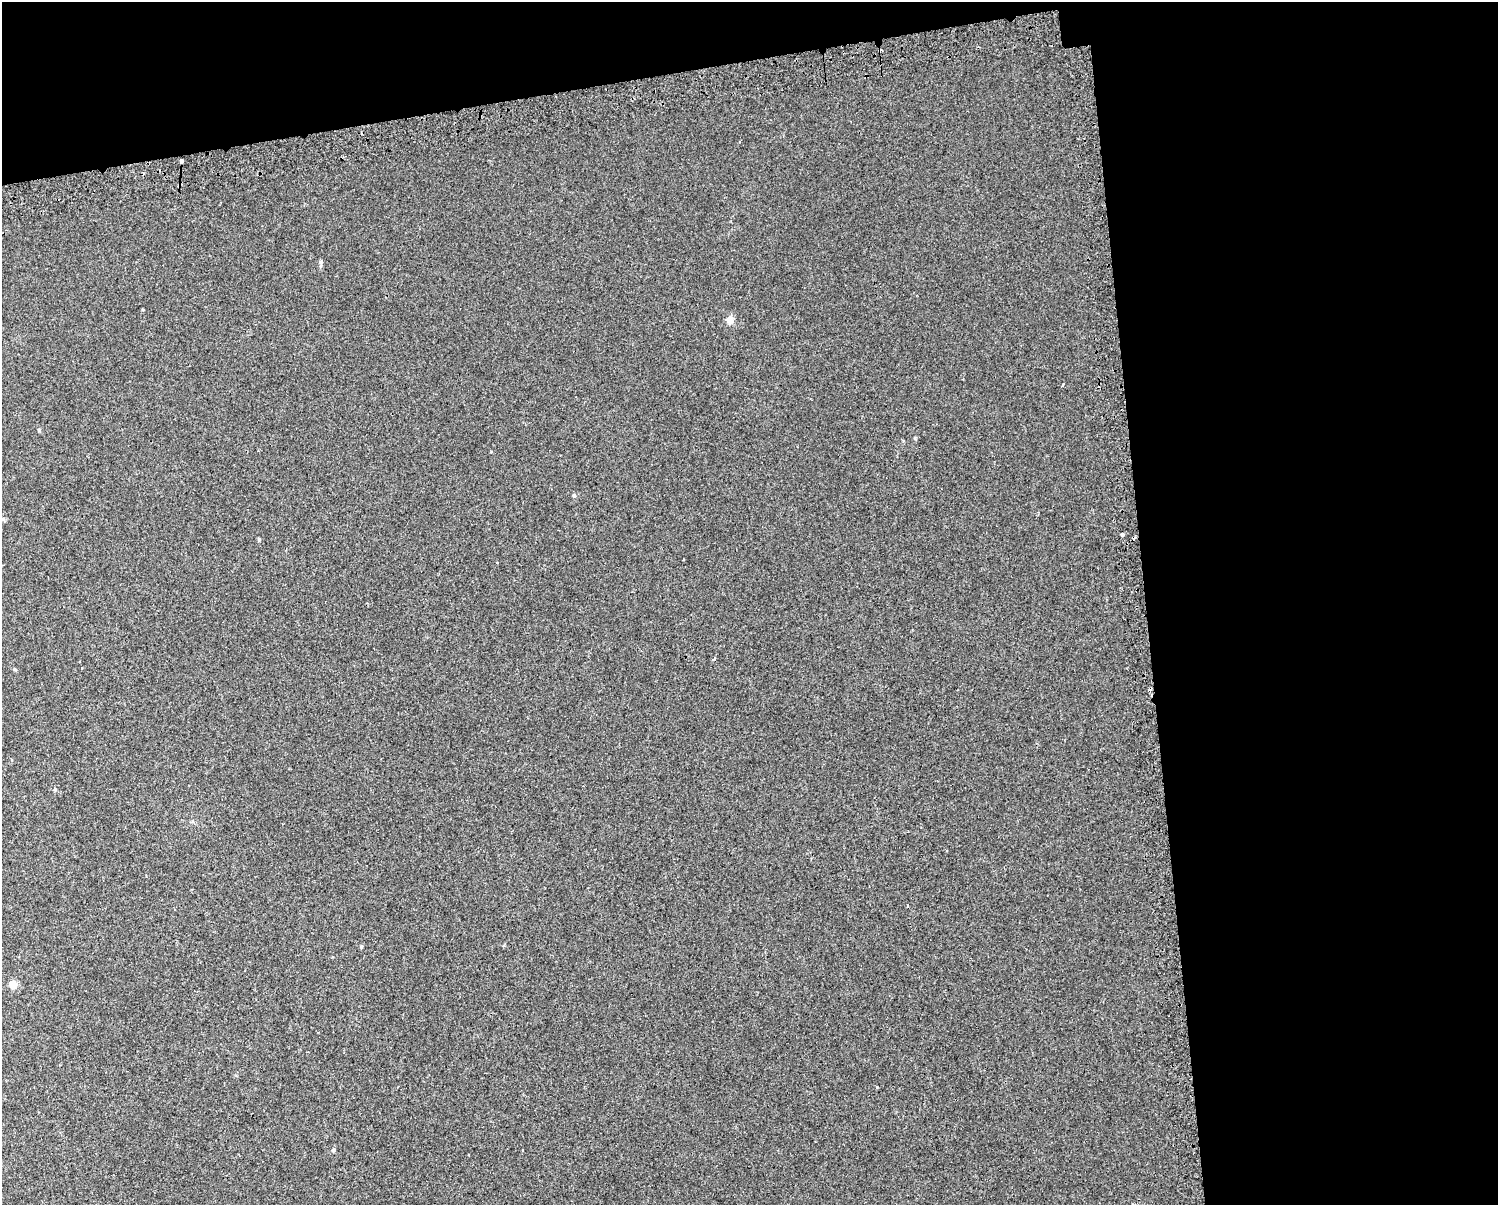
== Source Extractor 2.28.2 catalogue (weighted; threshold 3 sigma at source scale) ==
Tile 3 of 3 x 4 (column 3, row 1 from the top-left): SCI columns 3047-4542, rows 3649-4851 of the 4643 x 4891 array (HDU 1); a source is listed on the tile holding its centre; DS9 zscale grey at full resolution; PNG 1500 x 1207 px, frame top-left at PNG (2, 2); no overlay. Shown black and unused: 29% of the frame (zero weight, under 2 of 3 exposures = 3% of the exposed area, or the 3 px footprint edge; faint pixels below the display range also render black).
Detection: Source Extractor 2.28.2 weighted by HDU 2 'WHT'; one run over the whole footprint, this tile lists its part. Background 0.0013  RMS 0.0053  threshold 0.024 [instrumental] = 3 sigma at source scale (4.5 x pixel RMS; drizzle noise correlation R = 1.50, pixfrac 1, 0.0396/0.0396 arcsec/px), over >= 5 px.
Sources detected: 18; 2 cosmic-ray / hot-pixel residue — not listed; the other 16 listed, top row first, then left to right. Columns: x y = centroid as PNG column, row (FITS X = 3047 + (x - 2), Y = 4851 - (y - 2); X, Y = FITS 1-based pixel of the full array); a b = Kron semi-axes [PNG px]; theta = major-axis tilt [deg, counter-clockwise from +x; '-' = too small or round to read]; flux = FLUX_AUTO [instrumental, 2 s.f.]
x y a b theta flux
181 161 4 3 - 4.8
321 262 7 4 -90 1.4
730 320 9 8 - 3.2
1062 385 4 2 - 0.78
39 430 5 4 - 0.75
574 495 5 5 - 1
3 519 6 5 - 0.78
1122 534 4 3 - 1.9
259 539 4 4 - 0.64
714 659 3 3 - 1.1
55 789 4 4 - 0.56
907 906 4 2 - 0.5
503 946 4 3 - 0.6
361 947 4 3 - 0.82
13 985 5 5 - 12
333 1150 5 5 - 0.91
Unlisted compact peaks at least as high as the median listed source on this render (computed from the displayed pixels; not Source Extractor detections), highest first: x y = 877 1087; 915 438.